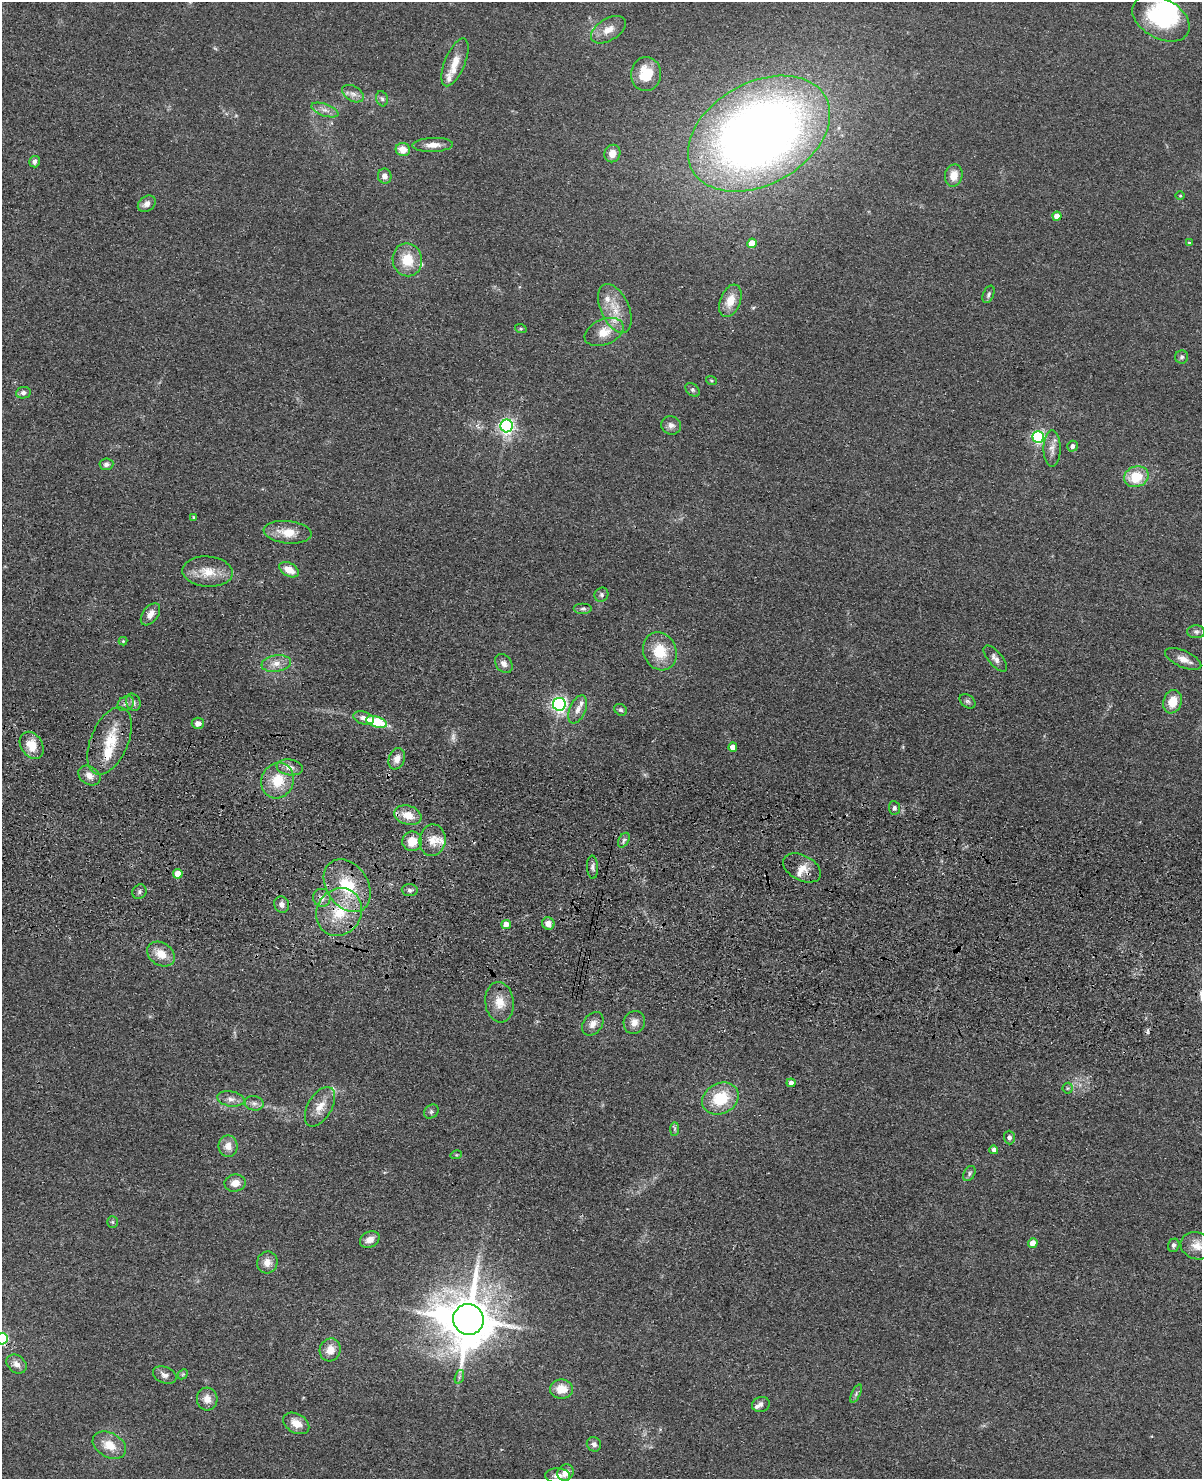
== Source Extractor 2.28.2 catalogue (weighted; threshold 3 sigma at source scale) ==
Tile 7 of 4 x 3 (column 3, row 2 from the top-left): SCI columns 2431-3630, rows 1827-3303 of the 4860 x 5015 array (HDU 1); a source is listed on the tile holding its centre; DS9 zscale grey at full resolution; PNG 1204 x 1481 px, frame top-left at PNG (2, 2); each listed source drawn as its Kron ellipse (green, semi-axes under 4 px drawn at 4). Shown black and unused: <1% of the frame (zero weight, under 3 of 4 exposures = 6% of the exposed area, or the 3 px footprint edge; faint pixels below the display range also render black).
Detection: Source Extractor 2.28.2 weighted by HDU 2 'WHT'; one run over the whole footprint, this tile lists its part. Background 0.0673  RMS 0.0078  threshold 0.0353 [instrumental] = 3 sigma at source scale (4.5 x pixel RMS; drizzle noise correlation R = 1.50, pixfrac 1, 0.05/0.05 arcsec/px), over >= 5 px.
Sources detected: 136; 1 too faint to see at this stretch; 1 inside a brighter object's white glare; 1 cosmic-ray / hot-pixel residue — neither listed nor drawn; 10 inside a brighter listed object's ellipse — not listed separately; the other 123 listed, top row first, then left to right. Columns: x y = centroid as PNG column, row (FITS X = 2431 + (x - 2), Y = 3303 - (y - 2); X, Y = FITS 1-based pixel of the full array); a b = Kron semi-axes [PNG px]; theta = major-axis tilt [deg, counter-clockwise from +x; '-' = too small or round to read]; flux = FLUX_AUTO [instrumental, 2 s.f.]
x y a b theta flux
1161 18 31 20 -29 77
608 30 19 11 31 9.8
455 62 25 10 68 12
646 74 17 15 87 23
353 94 12 7 -30 4.4
382 99 8 5 -71 1.9
325 110 14 6 -19 4.8
759 134 76 51 29 810
433 145 20 7 2 6.8
403 150 7 6 - 9.3
612 154 9 8 - 6.7
34 162 6 5 - 2.7
954 175 11 9 77 9.4
385 176 7 6 - 4.5
1180 195 5 3 - 0.74
147 204 10 7 36 4.6
1057 216 4 4 - 8.4
752 243 5 4 - 12
1189 243 4 4 - 0.98
407 260 16 15 - 20
988 294 9 5 67 1.9
730 301 17 10 68 13
615 308 26 14 -66 17
521 329 6 4 -19 1
604 332 20 12 23 14
1182 357 6 6 - 2
711 380 5 3 - 0.9
692 390 8 5 -41 1.7
23 393 7 5 9 2.8
671 425 10 9 - 4.2
507 426 6 6 - 230
1038 437 6 6 - 140
1072 446 5 5 - 3.9
1052 449 18 8 -90 6.2
106 464 7 6 - 2.8
1136 477 12 10 19 23
194 517 3 3 - 1.4
288 532 24 11 -6 15
289 570 10 6 -29 10
208 572 25 15 -4 17
601 595 7 6 - 1.8
583 609 9 5 0 2.2
150 614 13 7 54 6.2
1196 632 9 6 -1 2.3
123 641 4 4 - 0.76
660 651 19 16 -65 24
995 658 16 7 -50 4.4
1183 659 19 8 -24 7.2
276 663 15 8 9 7.1
504 663 10 7 -52 4.4
967 701 9 6 -38 2.1
133 702 9 7 -65 3
1173 702 12 9 71 14
126 703 9 7 33 2.6
559 704 6 6 - 240
578 709 15 8 67 5.3
621 710 7 5 -30 1.6
364 718 11 6 -16 4.7
377 722 11 5 -17 42
198 723 6 5 - 4.9
110 741 35 18 67 27
32 745 14 10 -57 15
733 747 5 4 - 6.8
397 759 11 8 69 6.4
290 767 13 8 -8 5.6
89 776 12 9 -32 6
278 781 18 16 69 21
894 808 7 5 -82 2.2
408 815 14 9 -16 12
432 840 16 13 82 9.7
624 840 8 5 60 1.9
412 841 10 9 - 13
592 867 11 5 -86 2.5
802 868 20 12 -28 11
178 874 5 4 - 13
347 886 28 20 -56 37
410 890 8 6 -5 2.4
139 892 7 6 - 2.3
322 898 9 8 - 4.7
282 905 8 7 - 4
339 912 24 22 56 33
548 923 6 6 - 5.8
506 924 4 4 - 7.5
161 954 15 11 -33 12
499 1002 20 14 -83 13
634 1022 12 10 66 6.2
593 1024 13 9 54 5.5
791 1083 4 4 - 3.4
1068 1088 5 5 - 1.2
231 1099 14 7 -10 4.8
720 1099 19 15 27 30
254 1103 9 7 -12 3.3
320 1107 22 12 59 12
431 1112 8 6 40 2
675 1129 7 4 89 1.4
1009 1138 7 5 -87 2.3
228 1146 11 9 -81 7.4
994 1150 4 4 - 3.1
456 1155 6 3 17 0.91
969 1173 8 5 62 1.8
235 1183 10 8 8 7.5
112 1222 6 5 - 1.3
370 1240 10 7 27 6.3
1033 1243 5 4 - 7.8
1174 1245 7 5 70 2.4
1197 1246 17 13 -18 10
267 1262 11 10 - 7.1
468 1319 15 15 - 4100
2 1339 6 5 - 87
330 1350 12 10 67 9.6
16 1364 11 8 -38 4.8
183 1374 6 4 44 1.1
165 1375 12 8 -22 3.9
459 1377 7 4 72 1.6
561 1389 11 9 1 12
856 1394 10 4 64 1.9
207 1399 11 10 - 7.2
761 1404 9 7 18 3.2
296 1423 14 9 -29 9.6
594 1444 7 7 - 2.9
109 1445 18 12 -29 14
566 1473 8 7 - 6.7
558 1476 12 7 -1 4.9
Overlapping masked pixels (flux is a lower limit): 5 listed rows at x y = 802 868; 347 886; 339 912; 468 1319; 2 1339
Isophote crosses this tile's border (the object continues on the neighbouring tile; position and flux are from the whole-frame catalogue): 3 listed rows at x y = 1161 18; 1197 1246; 2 1339